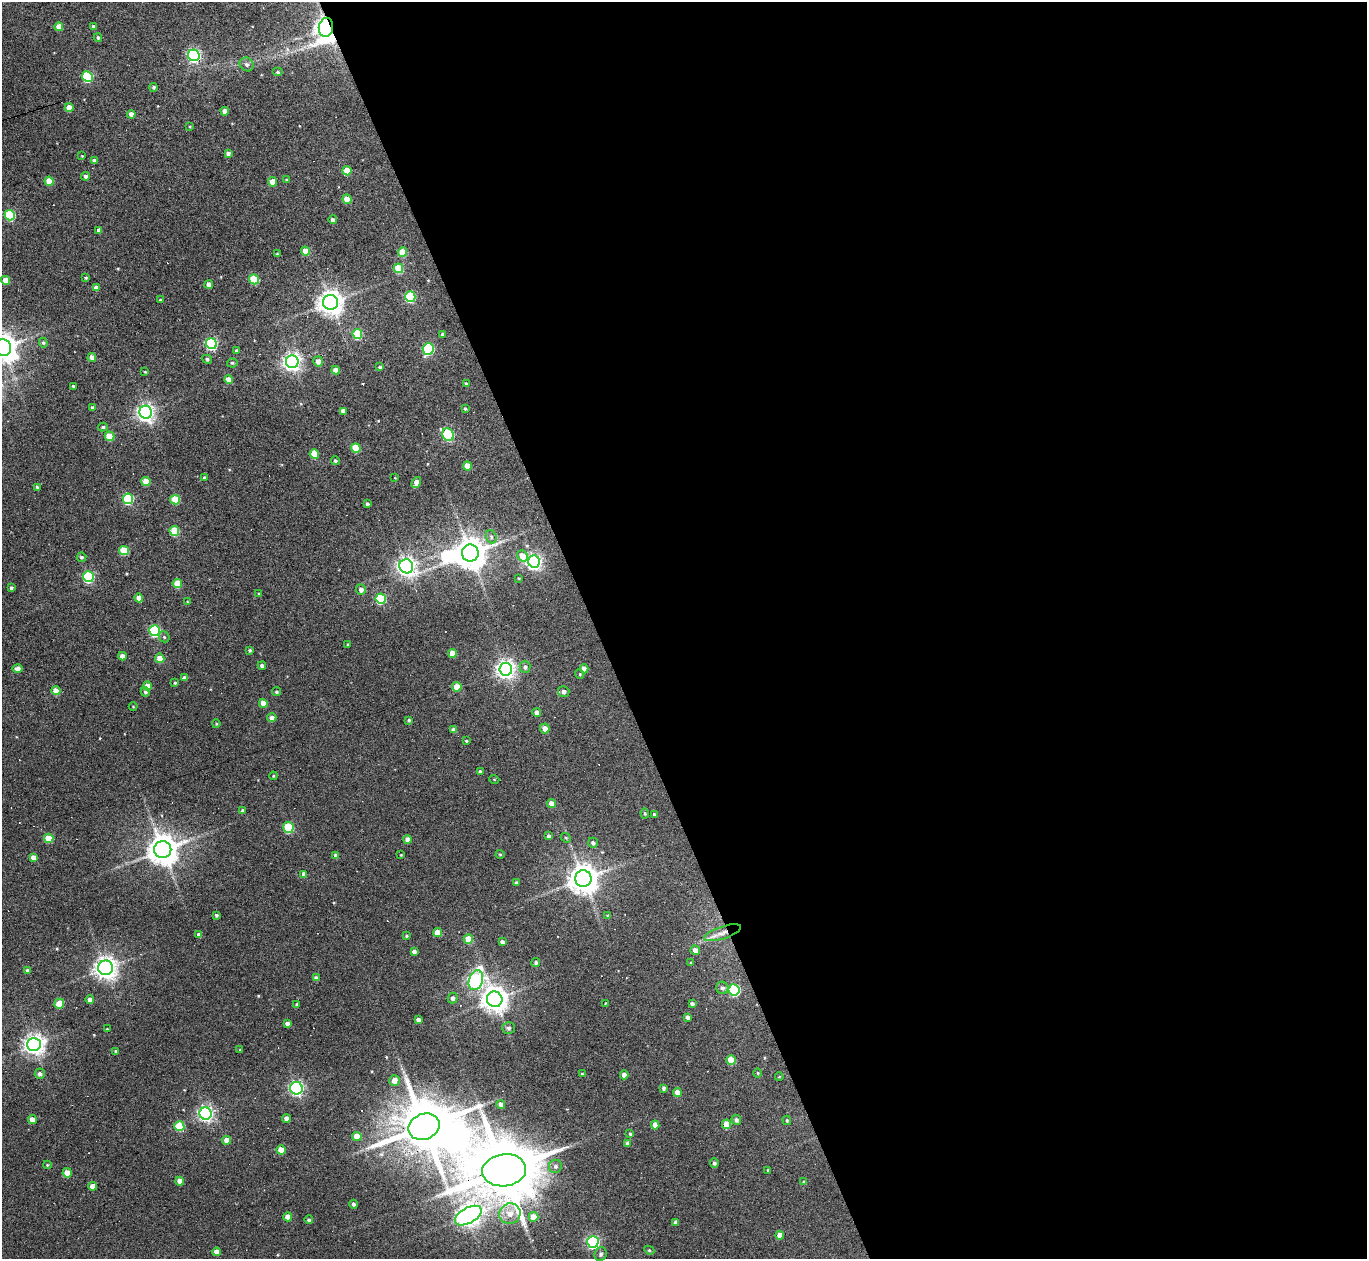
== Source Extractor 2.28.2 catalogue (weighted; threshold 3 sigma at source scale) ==
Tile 8 of 4 x 4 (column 4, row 2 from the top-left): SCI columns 4097-5461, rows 2660-3916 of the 5461 x 5447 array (HDU 1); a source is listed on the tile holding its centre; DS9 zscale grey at full resolution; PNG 1369 x 1261 px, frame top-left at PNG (2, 2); each listed source drawn as its Kron ellipse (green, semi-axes under 4 px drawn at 4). Shown black and unused: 56% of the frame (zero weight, under 3 of 6 exposures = <1% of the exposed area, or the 3 px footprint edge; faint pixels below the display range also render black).
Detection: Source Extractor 2.28.2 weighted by HDU 2 'WHT'; one run over the whole footprint, this tile lists its part. Background 0.165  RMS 0.0096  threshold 0.0391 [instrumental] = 3 sigma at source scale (4.09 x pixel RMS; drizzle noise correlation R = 1.36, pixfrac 0.8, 0.05/0.05 arcsec/px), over >= 5 px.
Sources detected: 237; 3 inside a brighter object's white glare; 13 cosmic-ray / hot-pixel residue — neither listed nor drawn; the other 221 listed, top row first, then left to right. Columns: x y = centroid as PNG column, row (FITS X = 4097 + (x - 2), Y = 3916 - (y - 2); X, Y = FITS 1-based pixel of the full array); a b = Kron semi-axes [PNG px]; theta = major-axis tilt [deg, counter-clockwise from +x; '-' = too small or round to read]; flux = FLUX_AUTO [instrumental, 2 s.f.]
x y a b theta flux
93 26 4 4 - 1.6
59 27 4 4 - 9.2
326 27 9 7 82 600
98 38 4 3 - 1.2
194 55 6 5 - 170
247 64 7 6 - 2.9
278 72 5 4 - 1.4
87 77 5 5 - 69
154 87 4 4 - 1.5
69 107 4 4 - 11
225 111 4 4 - 5.1
131 114 4 4 - 5.1
190 127 3 3 - 0.73
228 153 4 4 - 3
82 156 3 3 - 0.72
94 160 4 3 - 2.7
347 171 4 4 - 17
85 176 4 4 - 2.1
286 179 4 2 - 0.61
49 181 4 4 - 18
273 182 4 4 - 13
347 199 4 4 - 16
10 215 5 5 - 57
333 220 4 4 - 3.2
99 230 4 4 - 3.7
305 251 4 4 - 12
402 252 5 4 - 23
277 254 4 3 - 0.81
398 268 5 4 - 31
85 278 4 4 - 1.1
254 279 5 5 - 39
6 280 4 4 - 15
209 284 4 4 - 5.1
96 288 4 4 - 4.9
410 297 5 5 - 72
160 300 4 3 - 1.2
330 302 7 7 - 850
357 334 5 5 - 43
442 334 3 3 - 1.5
43 343 5 4 - 1.2
211 344 5 5 - 110
3 347 8 8 - 1100
428 349 6 5 - 83
236 350 3 3 - 1.3
92 357 4 4 - 6.4
207 359 5 4 - 1.7
318 361 5 5 - 5
292 362 6 6 - 390
232 363 5 4 - 1.4
380 367 4 3 - 1.5
336 370 4 4 - 5.9
145 372 3 2 - 0.67
229 380 4 4 - 9.3
466 384 4 3 - 1.8
73 386 3 3 - 1.5
92 408 4 4 - 1.7
465 409 3 2 - 0.98
343 411 4 4 - 5.4
146 412 6 6 - 360
103 427 5 4 - 1.6
448 435 6 5 - 82
109 436 5 4 - 22
356 448 5 4 - 26
314 454 5 4 - 23
335 461 4 4 - 1.6
467 466 4 4 - 12
204 477 4 3 - 1.6
395 478 2 2 - 0.47
146 482 5 4 - 16
416 483 6 4 61 7
37 487 4 3 - 1.5
128 499 5 5 - 67
175 500 5 4 - 27
367 504 4 3 - 1.7
174 531 5 5 - 35
491 537 7 5 -69 2.1
124 550 5 4 - 29
470 553 8 8 - 1600
522 556 6 5 - 15
82 557 5 4 - 1.5
534 562 6 6 - 280
406 566 7 7 - 390
88 577 5 5 - 94
519 578 3 3 - 0.79
177 583 5 4 - 20
11 588 3 3 - 1.7
361 590 5 5 - 4.4
259 594 4 3 - 0.88
139 598 4 4 - 7.8
381 599 5 5 - 64
187 602 4 2 - 0.71
155 631 5 5 - 81
164 637 6 5 - 1.3
348 645 3 2 - 0.97
250 650 4 3 - 1.3
452 654 4 4 - 12
122 656 4 4 - 5.7
160 658 4 4 - 16
262 666 4 4 - 3
525 667 6 5 - 2.5
18 669 5 4 - 3.8
506 669 6 6 - 450
584 669 4 4 - 6.9
580 674 5 4 - 1
184 678 4 4 - 3.9
175 683 4 3 - 1.2
147 686 4 4 - 7.6
457 687 4 4 - 14
56 691 4 4 - 14
145 692 5 4 - 1.8
276 692 4 4 - 1.2
564 692 6 5 - 3.7
263 703 4 4 - 12
133 706 4 3 - 0.64
537 713 4 4 - 5.5
272 718 5 4 - 3.2
409 720 3 3 - 1.2
216 724 4 3 - 0.97
545 728 5 5 - 7.2
454 730 4 4 - 4.2
466 741 3 3 - 0.93
480 772 4 4 - 1.6
273 776 4 3 - 0.77
494 779 5 3 - 0.69
551 803 4 4 - 7.5
242 810 3 3 - 1.2
645 813 5 4 - 1.4
654 814 3 3 - 1.2
288 827 5 5 - 42
549 836 4 4 - 2
49 838 5 4 - 21
566 838 6 4 -43 1.1
407 839 4 4 - 5.4
593 843 5 5 - 2.5
163 850 8 8 - 1500
500 854 4 4 - 0.92
336 855 4 4 - 2.7
401 855 3 3 - 0.68
33 857 4 3 - 5.1
304 874 4 4 - 3.9
583 879 8 8 - 1300
516 882 4 3 - 1.5
216 915 4 3 - 1.5
608 916 4 4 - 1
438 933 4 4 - 11
722 933 19 6 18 8.6
199 935 4 4 - 4.3
406 936 4 4 - 1.4
468 939 5 4 - 19
502 942 4 3 - 2.9
695 950 5 4 - 5.8
414 951 4 3 - 2.7
536 963 4 4 - 2
691 963 4 3 - 0.83
106 968 7 7 - 640
28 970 4 4 - 2.5
316 978 4 4 - 3.5
476 980 10 7 72 250
722 988 6 6 - 2.7
734 990 6 5 - 97
453 998 5 5 - 2.8
495 999 8 7 - 890
90 1000 4 4 - 5.2
605 1003 3 2 - 0.68
59 1004 5 5 - 20
296 1004 4 3 - 1.1
692 1004 4 3 - 2.1
687 1017 4 3 - 2.9
418 1020 4 4 - 4.1
287 1023 4 3 - 3.5
509 1028 6 6 - 2.4
107 1029 3 3 - 0.67
34 1044 7 6 - 530
240 1050 4 3 - 0.81
116 1051 3 3 - 1.1
731 1060 5 4 - 21
758 1073 5 3 - 0.73
40 1074 5 5 - 3.1
582 1074 3 3 - 0.97
624 1075 4 4 - 5.8
779 1077 4 2 - 0.59
394 1080 5 5 - 6.6
296 1088 6 6 - 190
664 1088 4 3 - 2.1
677 1093 4 4 - 11
501 1105 4 4 - 6.1
206 1113 6 6 - 270
286 1119 4 4 - 5.8
32 1120 4 4 - 8.4
736 1120 5 4 - 2.5
787 1120 5 4 - 1.1
727 1124 5 4 - 20
655 1125 4 4 - 8.2
179 1126 5 5 - 35
424 1127 16 12 21 6000
630 1134 4 3 - 1.3
357 1136 4 4 - 14
226 1140 4 4 - 6.2
628 1143 4 4 - 4.4
281 1150 4 4 - 14
714 1163 5 4 - 2
47 1165 4 4 - 0.91
555 1166 7 6 - 2.8
504 1170 22 16 7 9200
768 1170 4 3 - 0.79
67 1173 4 4 - 12
180 1181 4 4 - 6.2
804 1182 4 3 - 1.5
92 1186 4 4 - 7.3
354 1204 4 4 - 1.9
510 1214 11 10 - 9.6
468 1216 14 7 29 610
288 1217 4 4 - 10
533 1217 5 5 - 17
309 1220 4 3 - 1.8
676 1222 4 4 - 3
780 1235 4 4 - 9.9
593 1242 6 5 - 160
649 1250 5 4 - 1.2
217 1252 4 4 - 7.8
601 1254 7 6 - 2.6
Overlapping masked pixels (flux is a lower limit): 2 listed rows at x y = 326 27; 722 933
Isophote crosses this tile's border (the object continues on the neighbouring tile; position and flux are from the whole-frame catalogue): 1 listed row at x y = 3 347